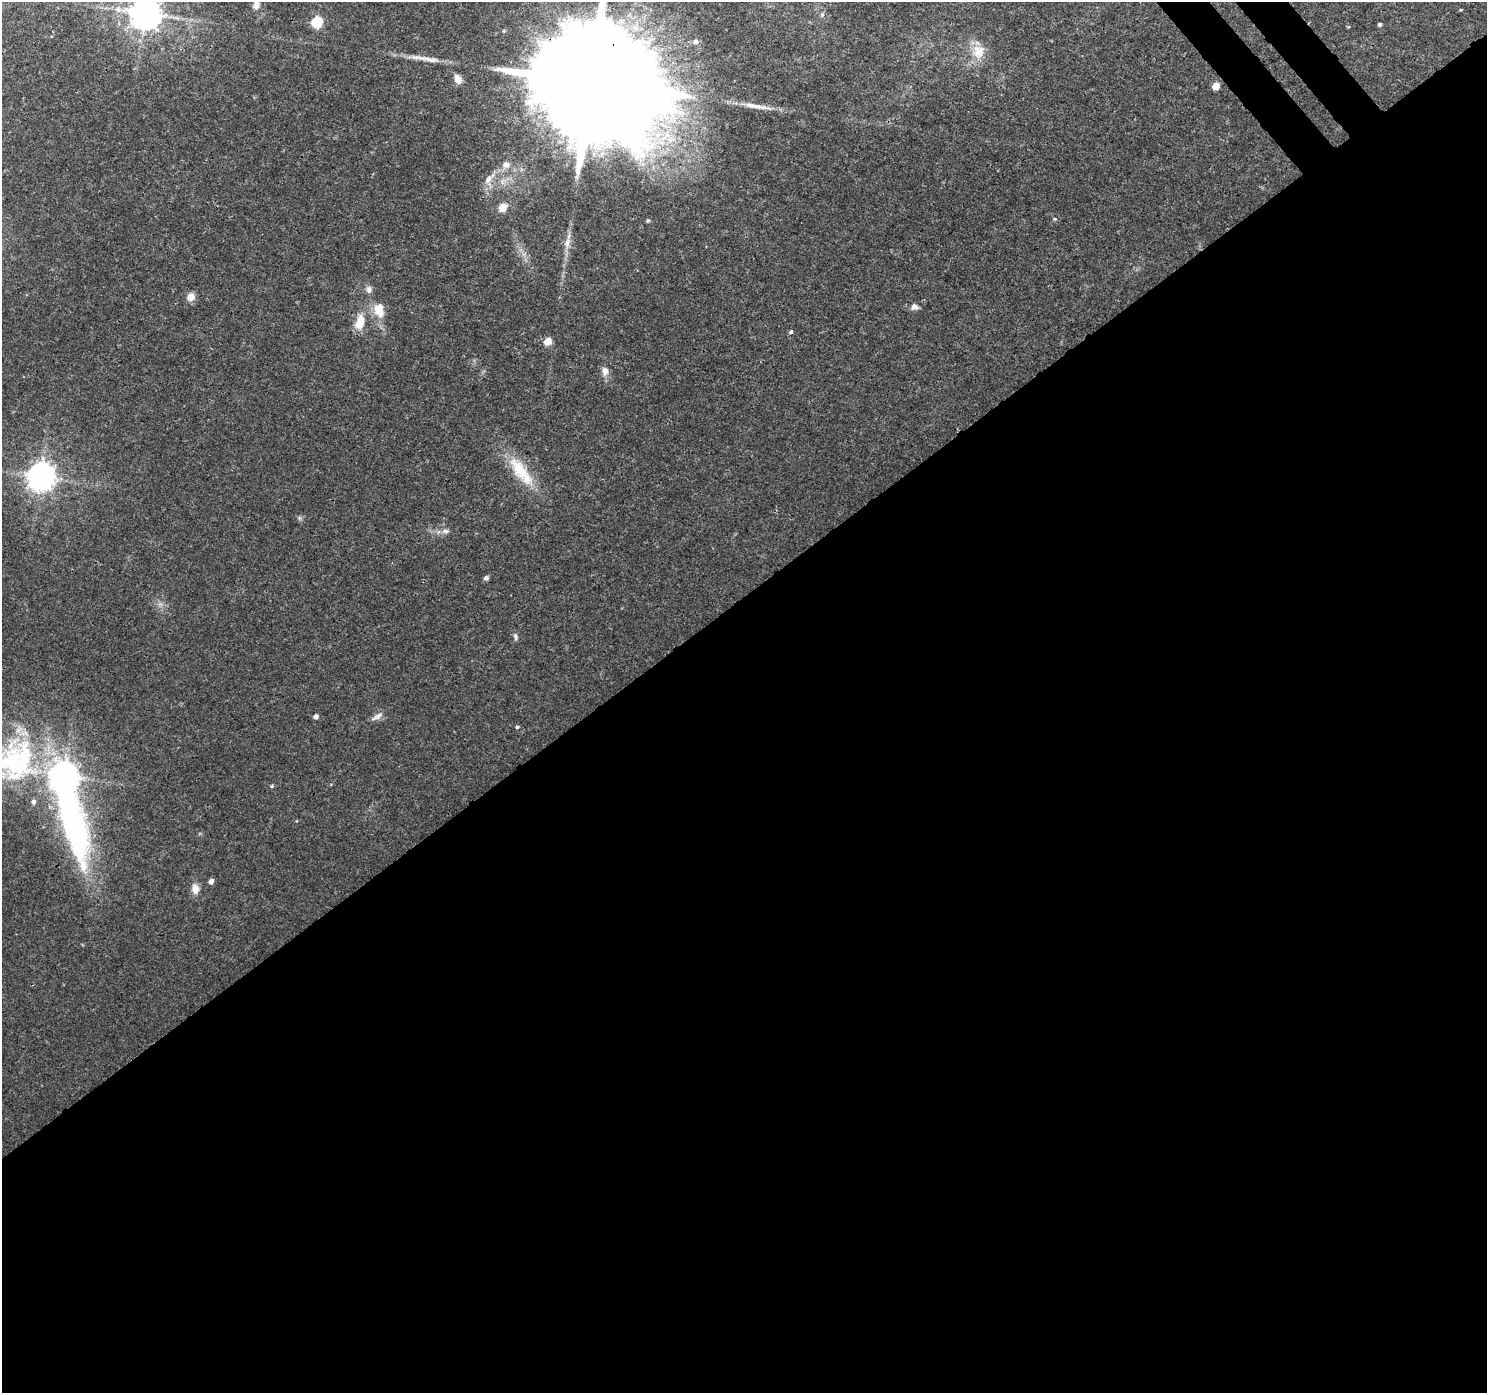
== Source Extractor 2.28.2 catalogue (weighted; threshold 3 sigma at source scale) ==
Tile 15 of 4 x 4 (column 3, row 4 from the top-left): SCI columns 3017-4501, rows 175-1565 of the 6038 x 5976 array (HDU 1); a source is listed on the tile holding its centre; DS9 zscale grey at full resolution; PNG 1489 x 1395 px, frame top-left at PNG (2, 2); no overlay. Shown black and unused: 58% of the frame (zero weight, under 3 of 4 exposures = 5% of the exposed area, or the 3 px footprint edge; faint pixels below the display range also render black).
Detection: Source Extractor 2.28.2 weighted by HDU 2 'WHT'; one run over the whole footprint, this tile lists its part. Background 0.011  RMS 0.0015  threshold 0.00658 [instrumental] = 3 sigma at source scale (4.5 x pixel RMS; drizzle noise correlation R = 1.50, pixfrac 1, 0.0396/0.0396 arcsec/px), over >= 5 px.
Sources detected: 43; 1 inside a brighter object's white glare — not listed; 2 inside a brighter listed object's ellipse — not listed separately; the other 40 listed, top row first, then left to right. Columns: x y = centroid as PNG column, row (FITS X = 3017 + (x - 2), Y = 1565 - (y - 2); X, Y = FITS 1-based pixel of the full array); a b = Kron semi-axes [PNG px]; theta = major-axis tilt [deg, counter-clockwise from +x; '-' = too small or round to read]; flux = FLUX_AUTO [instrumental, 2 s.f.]
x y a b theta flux
256 5 11 8 79 0.93
145 13 9 9 - 280
822 15 6 4 72 0.22
317 23 6 5 - 11
1380 24 4 4 - 0.26
695 42 7 6 - 0.43
978 51 20 17 86 2.7
430 59 34 6 -11 1.7
458 79 10 8 -66 1.2
591 83 42 27 33 8700
1216 86 5 5 - 2.4
755 106 39 6 -9 1.9
506 164 10 9 - 0.89
488 179 10 7 64 0.87
502 208 5 5 - 3.2
1055 219 5 4 - 0.15
648 221 6 4 20 0.19
567 243 17 7 77 1.1
369 290 9 8 - 0.58
191 297 10 9 - 0.94
914 307 9 8 - 0.59
379 310 19 14 -82 2.3
360 322 18 10 81 2.4
791 332 5 5 - 0.25
548 341 5 5 - 2.4
605 371 12 9 -78 0.87
521 471 49 15 -52 5.6
41 477 9 9 - 170
445 531 10 6 -10 0.51
486 578 5 5 - 0.38
515 637 9 5 -68 0.36
377 716 17 6 29 0.73
316 717 5 4 - 0.53
517 727 5 4 - 0.21
12 761 55 36 -81 17
64 776 9 9 - 160
272 786 5 4 - 0.19
73 824 122 30 -73 45
211 881 5 5 - 0.71
195 889 13 9 -76 1.2
Overlapping masked pixels (flux is a lower limit): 2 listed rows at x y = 591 83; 73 824
Isophote crosses this tile's border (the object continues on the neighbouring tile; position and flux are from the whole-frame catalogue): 5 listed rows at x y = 256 5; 145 13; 591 83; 12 761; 73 824